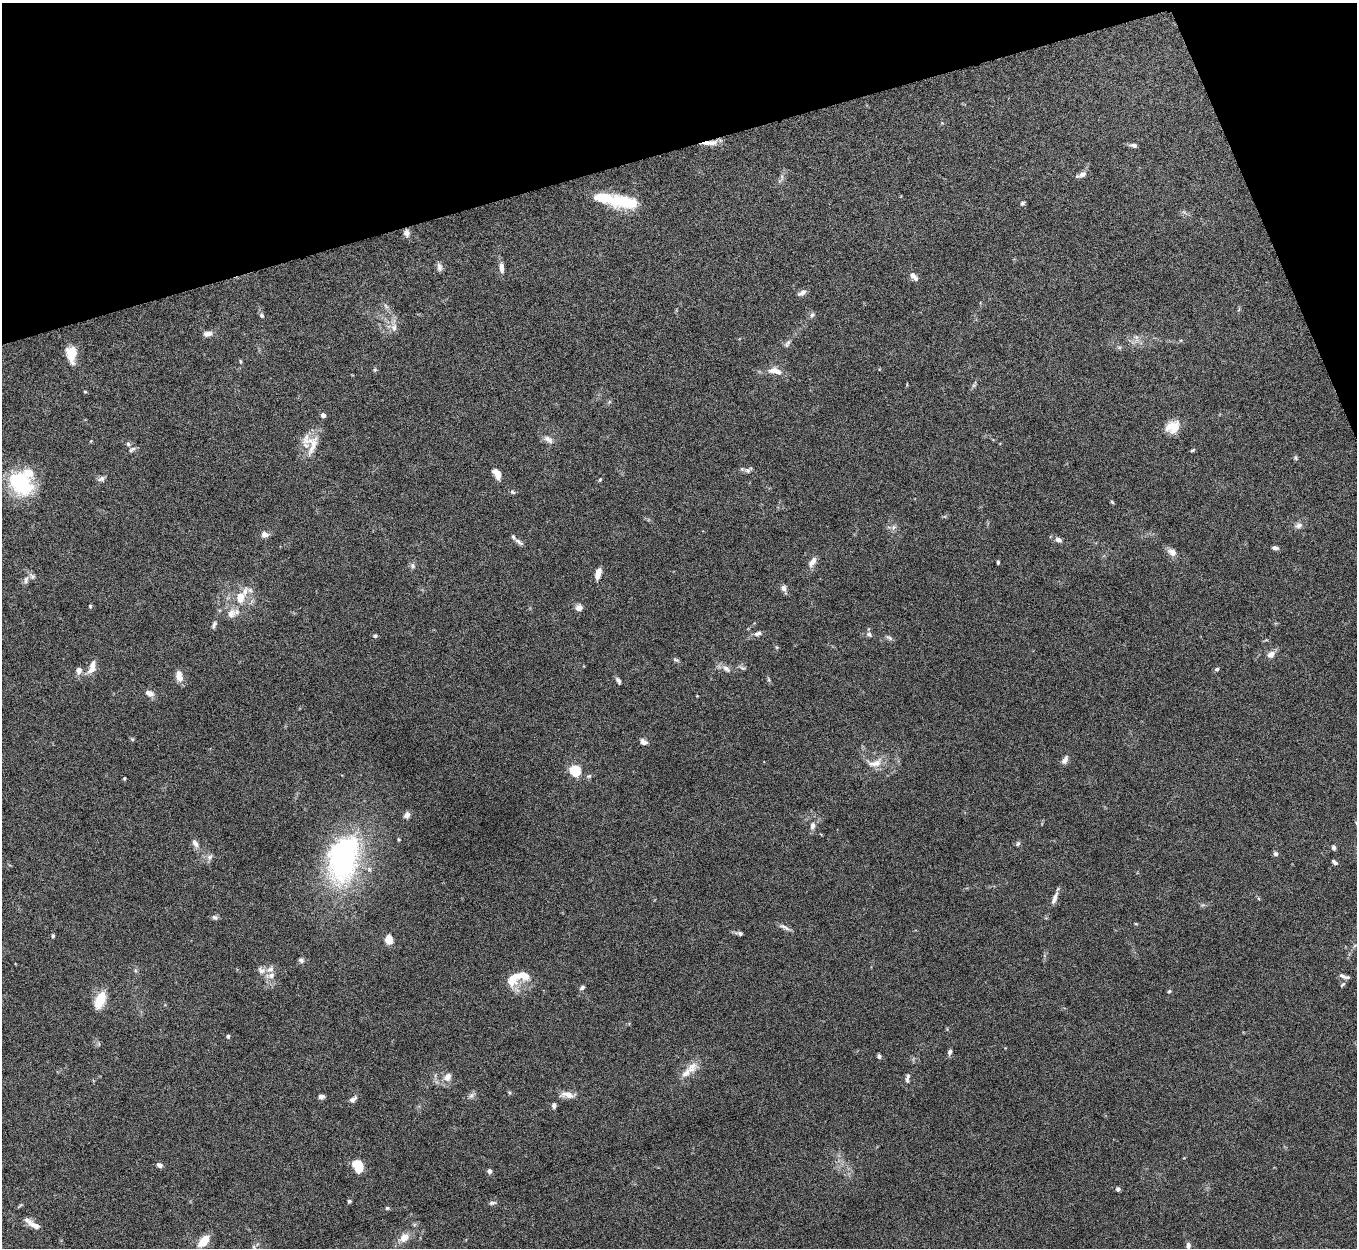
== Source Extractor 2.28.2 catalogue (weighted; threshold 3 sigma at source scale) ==
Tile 3 of 4 x 4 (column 3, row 1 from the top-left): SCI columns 2713-4067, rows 3887-5132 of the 5424 x 5408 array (HDU 1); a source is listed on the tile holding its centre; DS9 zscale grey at full resolution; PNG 1359 x 1250 px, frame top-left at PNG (2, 3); no overlay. Shown black and unused: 14% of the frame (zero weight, under 5 of 10 exposures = <1% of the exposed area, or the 3 px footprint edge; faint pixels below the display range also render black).
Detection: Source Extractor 2.28.2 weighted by HDU 2 'WHT'; one run over the whole footprint, this tile lists its part. Background 0.142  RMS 0.0057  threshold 0.0232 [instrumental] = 3 sigma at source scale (4.09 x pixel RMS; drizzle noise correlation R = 1.36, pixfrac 0.8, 0.05/0.05 arcsec/px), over >= 5 px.
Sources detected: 138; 1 inside a brighter object's white glare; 1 cosmic-ray / hot-pixel residue — not listed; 9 inside a brighter listed object's ellipse — not listed separately; the other 127 listed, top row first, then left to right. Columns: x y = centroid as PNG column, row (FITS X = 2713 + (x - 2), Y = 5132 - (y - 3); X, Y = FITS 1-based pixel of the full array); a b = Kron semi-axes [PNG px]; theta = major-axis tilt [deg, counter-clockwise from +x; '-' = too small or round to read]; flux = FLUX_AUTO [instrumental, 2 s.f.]
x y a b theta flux
711 143 17 7 9 4.3
1134 145 9 5 -10 1.5
1082 174 11 7 30 2.3
782 177 7 4 -73 0.97
626 202 30 14 -5 20
1022 203 6 5 - 1
407 233 9 8 - 2.1
439 267 11 6 -79 1.9
501 268 14 6 -86 3
912 275 8 7 - 2
802 293 13 6 30 2.1
386 306 9 3 -45 1.1
262 315 7 5 -57 1.2
812 315 8 5 73 1.2
394 327 11 7 85 2.8
208 334 10 6 15 2.9
1136 337 7 6 - 1.6
786 345 8 6 -47 1.3
71 354 19 12 -87 8.8
240 361 5 3 - 0.52
375 370 6 4 -46 0.7
775 371 18 8 -10 5.2
85 391 4 4 - 0.54
1173 427 16 13 29 8.3
306 437 18 7 62 3.7
548 439 14 8 -34 2.9
91 441 5 3 - 0.4
128 444 6 5 - 1
312 446 34 8 69 6.8
132 449 10 5 30 1.3
1192 450 6 3 28 0.65
1295 458 6 5 - 0.85
748 470 9 6 36 1.4
497 474 12 7 -59 4.7
101 479 10 7 27 1.6
600 479 6 4 63 0.61
21 483 32 23 -44 33
512 492 8 5 -27 0.84
1112 502 6 3 -45 0.61
1299 525 9 7 12 2.2
893 527 8 6 48 1.6
264 534 8 7 - 2.6
1058 540 8 6 -18 2.2
519 542 15 5 -37 2.1
1275 548 7 5 -15 1.7
1172 552 12 7 -33 3.3
812 562 14 7 58 3.3
998 562 4 3 - 0.67
413 566 8 6 -78 1.5
598 574 11 6 74 4.8
26 580 13 6 73 2.2
784 588 8 7 - 2
240 597 10 7 77 7.4
90 606 4 4 - 0.67
579 608 8 7 - 2.7
231 614 14 11 48 4.5
214 624 10 5 70 1.3
758 633 11 6 19 1.9
869 634 7 6 - 1.3
375 636 5 5 - 0.99
889 638 11 5 -33 1.2
1271 654 11 8 35 3
676 660 9 4 -17 0.91
92 667 18 8 74 4.8
742 668 9 5 -20 1.2
726 669 13 7 -38 2.9
1217 669 6 5 - 0.9
79 670 6 6 - 3.3
179 676 12 7 -77 4.8
618 681 9 5 -60 1.3
149 693 11 7 -23 2.8
697 696 3 2 - 0.39
132 739 6 4 -42 0.67
643 742 8 5 -29 2.4
1065 760 12 6 60 2.2
875 763 24 10 18 6.4
575 770 5 5 - 46
589 776 7 5 15 1
124 778 3 3 - 0.62
406 815 8 7 - 2
812 826 10 6 86 2.3
195 843 12 6 -59 2.4
1018 844 7 5 46 0.94
1334 847 7 5 -84 1.2
1275 854 6 5 - 1.3
209 857 9 7 55 1.9
343 858 67 40 77 93
1334 862 8 4 -36 1.3
1054 898 18 6 70 2.8
214 917 9 6 -29 1.3
1136 924 5 3 - 0.46
784 927 16 5 -25 2.1
739 933 10 5 -12 1.4
53 936 4 4 - 1
389 939 7 6 - 8.6
301 960 7 6 - 1.3
261 970 12 8 -28 2.5
271 975 12 7 15 3.2
514 977 23 12 48 9.3
1346 977 12 5 -1 1.7
1343 984 8 4 47 0.99
582 988 6 5 - 1.3
1169 991 5 4 - 0.74
100 1000 17 9 67 14
228 1036 4 4 - 0.95
950 1052 7 5 71 1.4
879 1056 5 4 - 1.2
692 1068 18 12 56 6
447 1077 13 10 43 3.9
907 1078 13 5 81 1.5
567 1094 18 8 -8 4.5
471 1095 9 6 62 1.5
321 1097 7 5 5 1.7
353 1099 10 6 37 2
554 1106 6 5 - 1.4
159 1165 7 5 -24 1.9
358 1166 13 9 -69 9.8
489 1171 4 4 - 2.5
1118 1189 5 5 - 1.2
349 1201 5 4 - 0.77
492 1203 10 5 8 1.2
387 1208 6 5 - 0.76
34 1225 20 7 -33 4.9
404 1238 12 8 40 5.5
204 1241 12 7 48 11
1188 1246 15 5 89 2.4
254 1247 6 4 -71 0.74
Overlapping masked pixels (flux is a lower limit): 1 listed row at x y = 711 143
Isophote crosses this tile's border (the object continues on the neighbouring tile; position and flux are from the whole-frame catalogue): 1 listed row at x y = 1188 1246